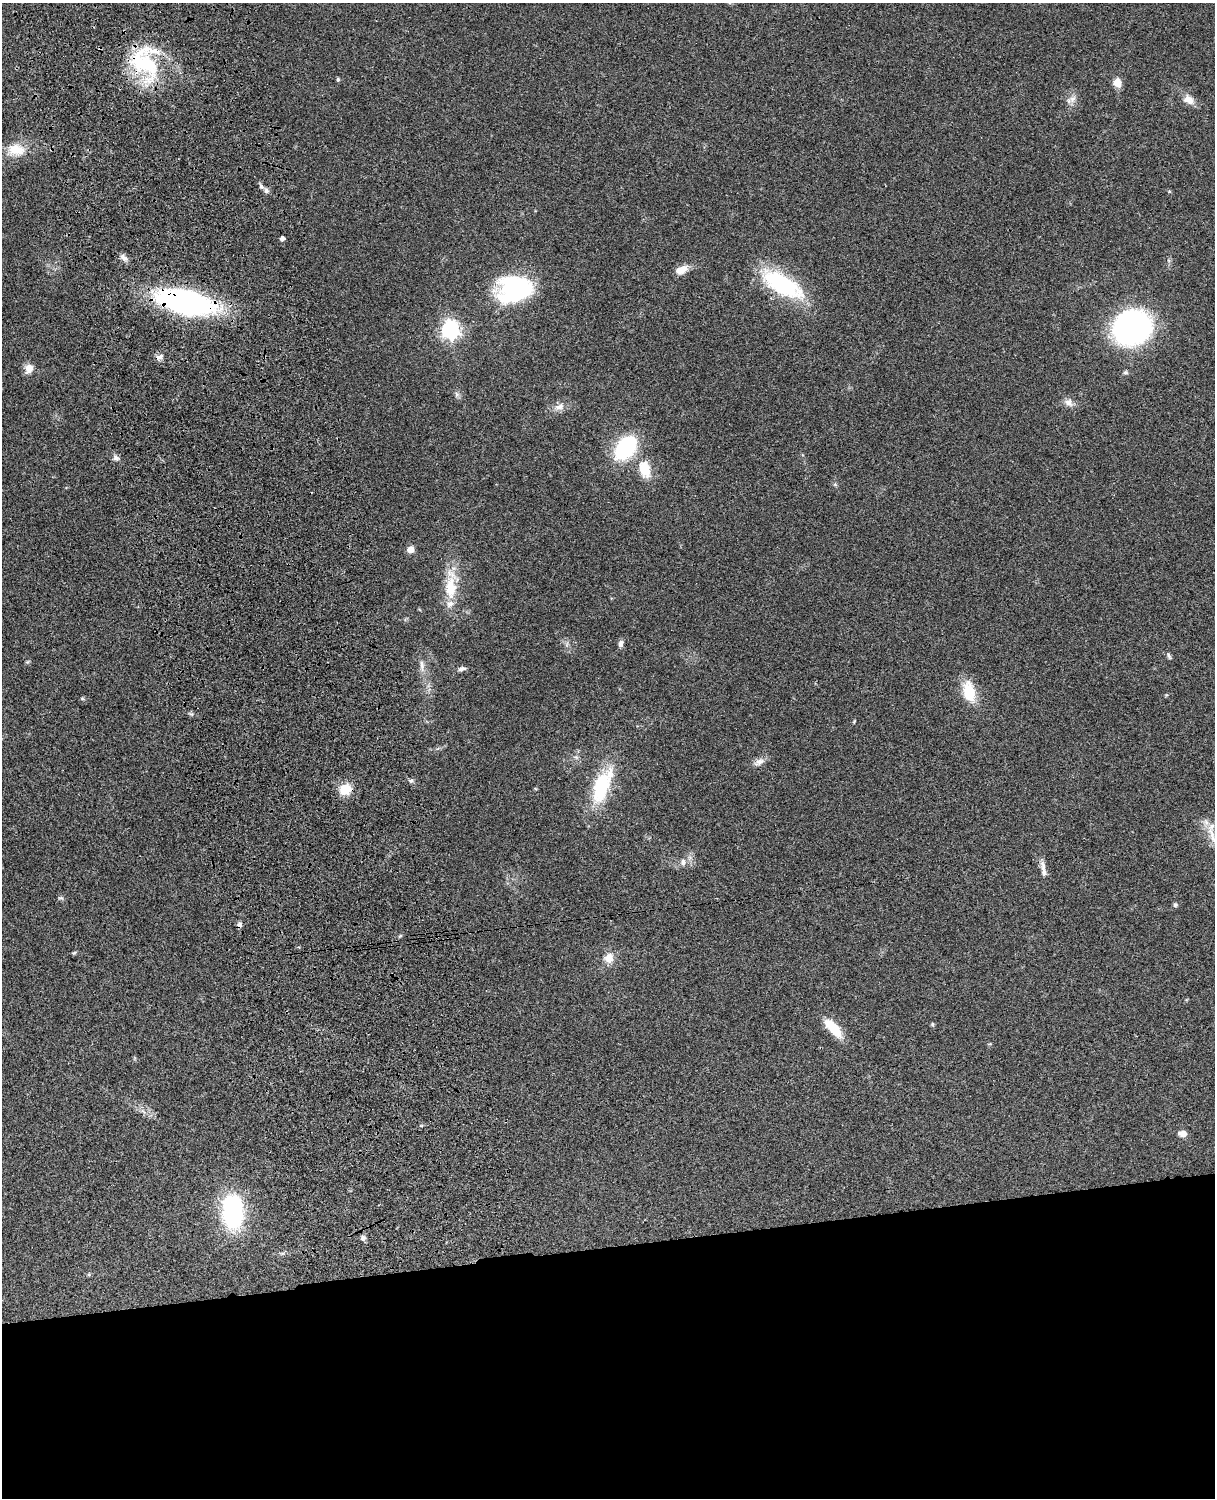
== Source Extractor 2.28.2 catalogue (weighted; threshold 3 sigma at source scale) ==
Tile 11 of 4 x 3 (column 3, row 3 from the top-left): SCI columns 2545-3757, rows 277-1772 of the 5088 x 4927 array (HDU 1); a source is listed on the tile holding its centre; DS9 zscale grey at full resolution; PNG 1217 x 1500 px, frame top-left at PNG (2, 3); no overlay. Shown black and unused: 17% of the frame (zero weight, under 3 of 4 exposures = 6% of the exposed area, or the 3 px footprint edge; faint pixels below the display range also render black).
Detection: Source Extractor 2.28.2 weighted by HDU 2 'WHT'; one run over the whole footprint, this tile lists its part. Background 0.0917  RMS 0.0062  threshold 0.0277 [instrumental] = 3 sigma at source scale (4.5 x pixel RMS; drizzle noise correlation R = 1.50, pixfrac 1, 0.05/0.05 arcsec/px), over >= 5 px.
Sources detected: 56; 1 inside a brighter object's white glare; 1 cosmic-ray / hot-pixel residue — not listed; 5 inside a brighter listed object's ellipse — not listed separately; the other 49 listed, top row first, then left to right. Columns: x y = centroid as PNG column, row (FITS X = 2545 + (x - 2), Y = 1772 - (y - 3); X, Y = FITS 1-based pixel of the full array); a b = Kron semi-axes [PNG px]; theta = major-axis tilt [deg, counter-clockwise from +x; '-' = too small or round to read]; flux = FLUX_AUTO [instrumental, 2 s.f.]
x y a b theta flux
146 64 56 28 -82 50
338 79 6 4 -72 0.81
1117 83 9 8 - 6.6
1073 99 13 7 42 3.2
1188 100 15 10 -28 5.4
16 150 24 15 -8 13
266 190 7 7 - 1.7
282 238 4 4 - 2.7
124 258 12 6 -51 2.4
682 270 15 9 30 6.3
782 284 51 20 -29 56
514 289 33 27 14 73
186 302 33 15 -13 250
1132 327 28 24 36 160
450 330 7 7 - 280
159 357 11 7 24 2.4
29 369 12 10 63 4.5
1125 372 6 5 - 1.1
456 394 7 4 -71 1.3
1069 402 12 9 -46 3.5
559 407 15 8 23 4.4
625 448 23 14 50 56
116 458 9 7 -26 1.9
643 469 28 12 86 10
410 549 7 7 - 4.2
451 587 36 16 -88 19
621 644 9 6 80 2.2
1169 656 10 4 -69 1.2
27 662 6 4 18 0.7
422 665 17 5 -87 3.4
461 669 10 5 16 2.1
969 692 23 13 -78 17
854 721 5 3 - 0.55
759 762 15 8 22 3.7
411 781 6 5 - 1.2
601 787 38 17 72 38
345 789 16 12 21 10
1212 836 35 6 -70 7.5
683 862 10 6 90 2.3
1043 865 14 7 -88 3.2
61 898 7 4 0 0.94
1175 905 6 5 - 1
74 952 8 4 10 0.83
609 958 12 11 - 5.9
932 1024 6 4 -89 0.76
833 1028 26 10 -48 15
1183 1134 9 6 -3 3.9
233 1211 34 20 -88 75
363 1237 7 7 - 1.6
Overlapping masked pixels (flux is a lower limit): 3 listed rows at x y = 146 64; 186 302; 345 789
Isophote crosses this tile's border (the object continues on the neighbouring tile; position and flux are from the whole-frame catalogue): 1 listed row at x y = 1212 836